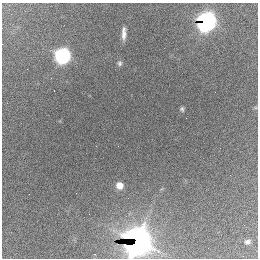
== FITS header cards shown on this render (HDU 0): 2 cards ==
NAXIS1  =                  256 / length of data axis 1
NAXIS2  =                  256 / length of data axis 2

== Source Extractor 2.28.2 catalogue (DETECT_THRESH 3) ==
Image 256 x 256 px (HDU 0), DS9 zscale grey, 1 PNG px = 1 image px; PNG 260 x 260 px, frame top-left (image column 1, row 256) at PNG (2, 3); no overlay
Background 2640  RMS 66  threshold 198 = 3 sigma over >= 5 px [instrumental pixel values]
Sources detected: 12; all 12 listed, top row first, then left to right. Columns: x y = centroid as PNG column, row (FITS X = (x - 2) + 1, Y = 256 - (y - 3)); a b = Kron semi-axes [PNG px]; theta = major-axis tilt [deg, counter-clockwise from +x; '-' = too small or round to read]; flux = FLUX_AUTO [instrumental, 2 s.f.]
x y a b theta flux
206 22 10 8 53 2.5e+06
124 33 13 4 89 3.0e+04
2 44 2 2 - 5.9e+03
62 56 8 7 - 1.5e+06
120 63 7 6 - 1.0e+04
54 91 3 2 - 1.1e+04
182 109 5 4 - 7.7e+03
186 118 2 2 - 1.3e+04
119 185 6 6 - 5.2e+04
138 241 14 12 87 4.3e+06
247 242 8 7 - 1.8e+04
95 254 2 2 - 3.5e+03
At the frame edge (FLAGS 8, measured only in part): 2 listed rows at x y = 2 44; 138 241